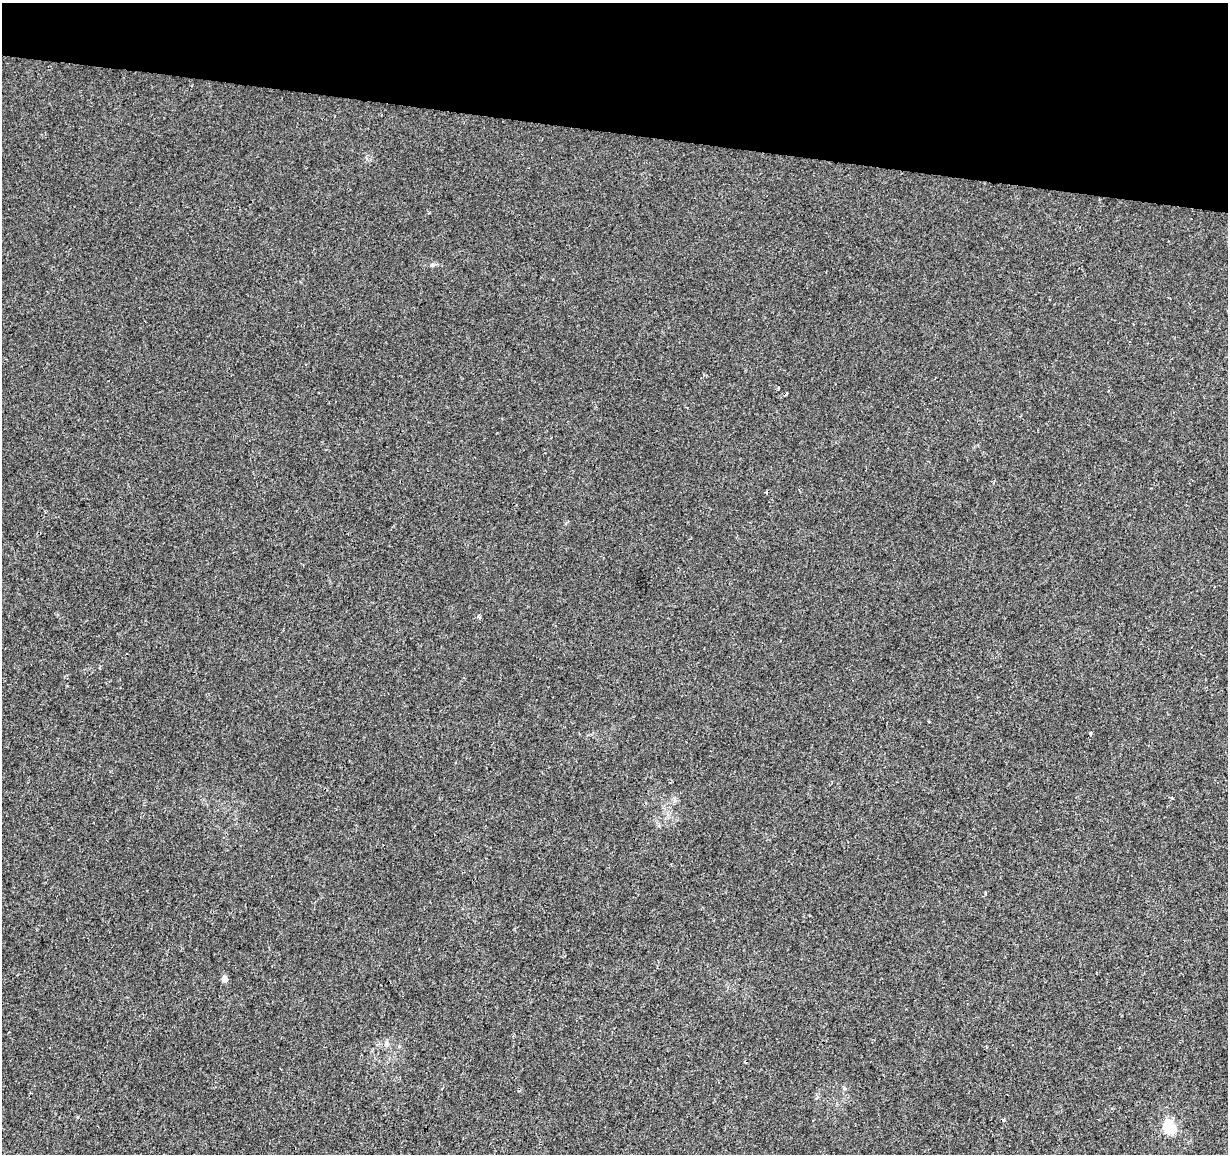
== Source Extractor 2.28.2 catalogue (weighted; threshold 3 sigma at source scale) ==
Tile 2 of 4 x 4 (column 2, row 1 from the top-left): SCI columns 1227-2452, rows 3682-4833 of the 4913 x 5118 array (HDU 1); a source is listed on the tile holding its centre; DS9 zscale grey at full resolution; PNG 1230 x 1156 px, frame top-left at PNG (2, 3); no overlay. Shown black and unused: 11% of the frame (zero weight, under 2 of 3 exposures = <1% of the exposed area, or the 3 px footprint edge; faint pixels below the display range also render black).
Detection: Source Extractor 2.28.2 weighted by HDU 2 'WHT'; one run over the whole footprint, this tile lists its part. Background 0.00516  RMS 0.0036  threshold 0.016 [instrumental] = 3 sigma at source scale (4.5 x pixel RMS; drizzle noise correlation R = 1.50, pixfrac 1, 0.0396/0.0396 arcsec/px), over >= 5 px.
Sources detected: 10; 3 cosmic-ray / hot-pixel residue — not listed; the other 7 listed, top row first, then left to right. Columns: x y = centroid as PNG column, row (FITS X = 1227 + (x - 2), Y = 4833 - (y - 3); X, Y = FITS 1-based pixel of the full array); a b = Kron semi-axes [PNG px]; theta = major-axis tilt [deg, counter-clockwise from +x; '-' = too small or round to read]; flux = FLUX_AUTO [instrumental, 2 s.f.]
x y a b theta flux
778 387 3 3 - 1.5
478 617 7 3 -38 0.53
1091 733 4 3 - 0.75
1172 798 3 3 - 0.35
224 978 5 4 - 3.5
1004 1120 3 3 - 0.58
1169 1127 14 12 -58 9.3